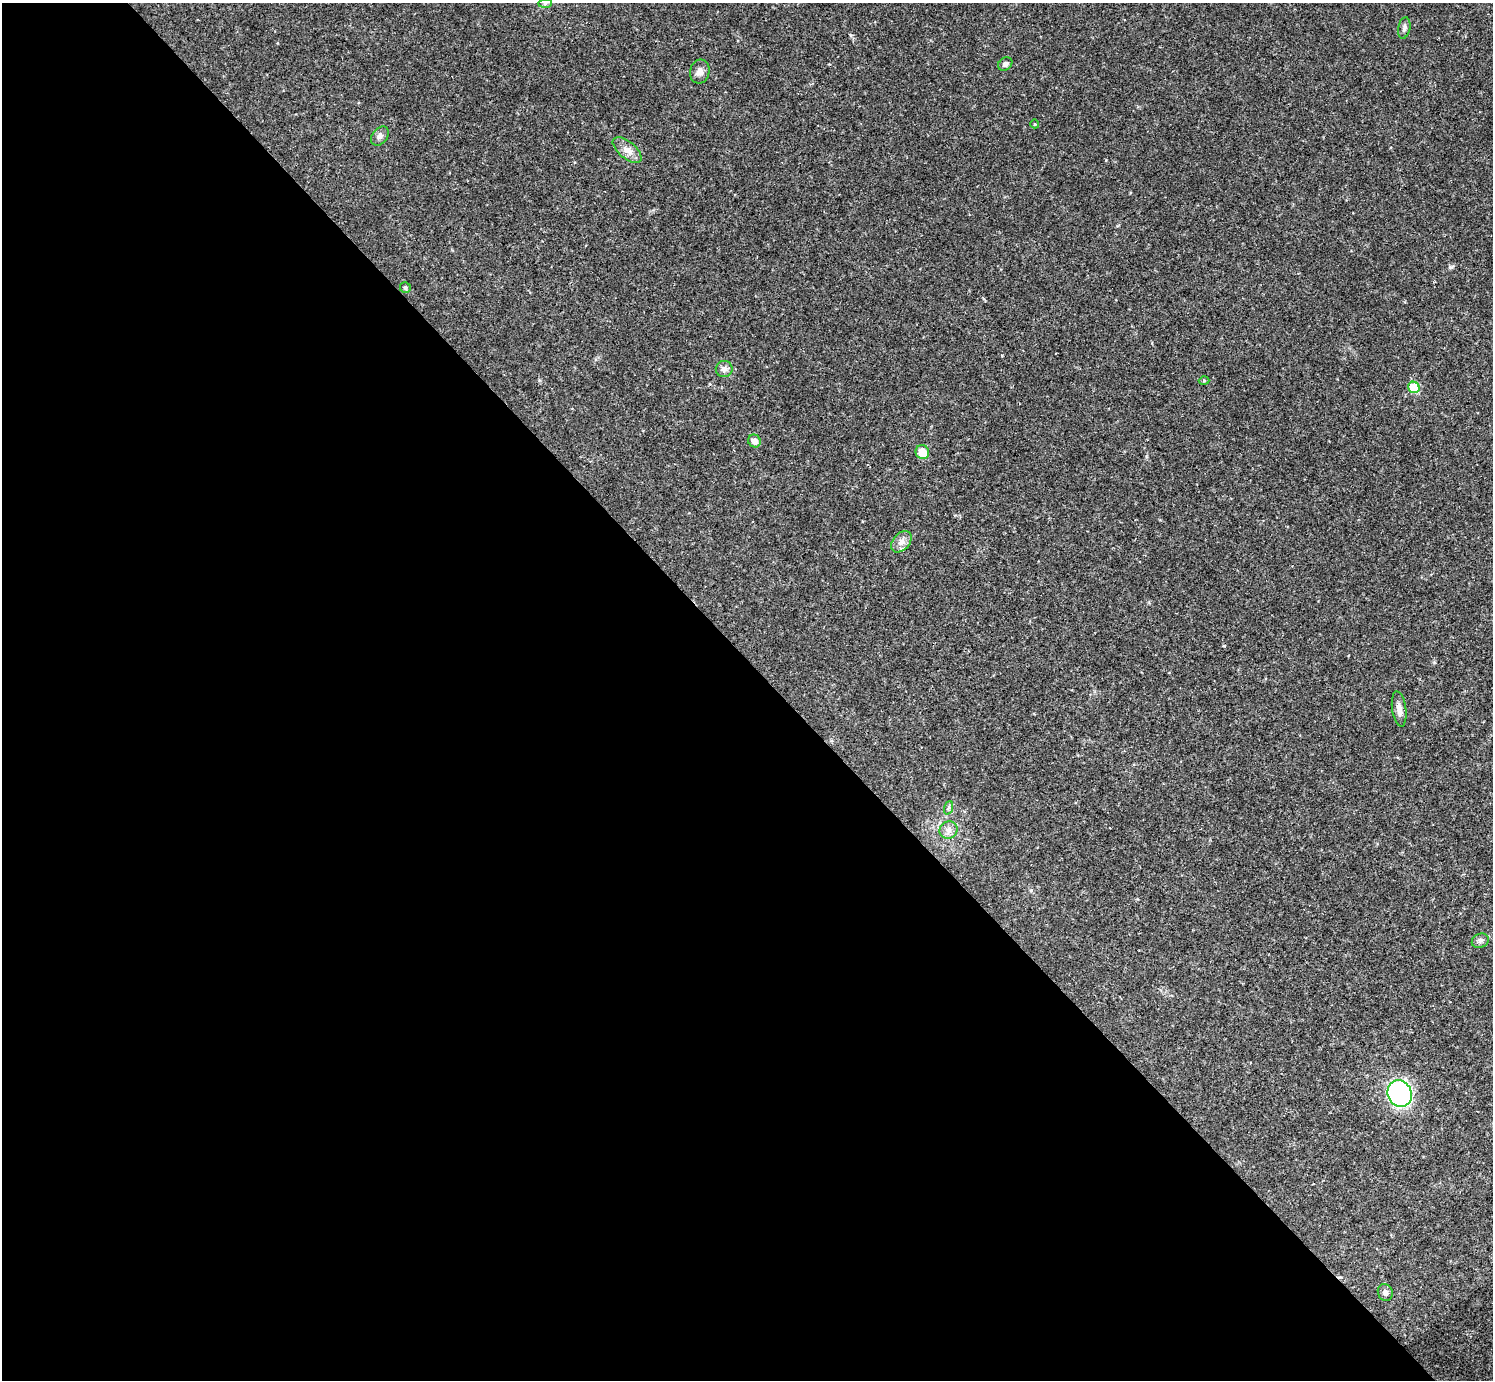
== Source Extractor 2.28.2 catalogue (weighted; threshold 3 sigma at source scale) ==
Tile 9 of 4 x 4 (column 1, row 3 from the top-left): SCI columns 1-1491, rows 1673-3050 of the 5963 x 5960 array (HDU 1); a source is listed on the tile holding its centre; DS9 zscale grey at full resolution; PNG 1495 x 1382 px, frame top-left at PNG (2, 3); each listed source drawn as its Kron ellipse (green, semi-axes under 4 px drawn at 4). Shown black and unused: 52% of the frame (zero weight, under 2 of 3 exposures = <1% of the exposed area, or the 3 px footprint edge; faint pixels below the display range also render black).
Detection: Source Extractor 2.28.2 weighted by HDU 2 'WHT'; one run over the whole footprint, this tile lists its part. Background 0.0325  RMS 0.005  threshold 0.0225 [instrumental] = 3 sigma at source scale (4.5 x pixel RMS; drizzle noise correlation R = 1.50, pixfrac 1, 0.05/0.05 arcsec/px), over >= 5 px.
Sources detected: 21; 1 cosmic-ray / hot-pixel residue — neither listed nor drawn; the other 20 listed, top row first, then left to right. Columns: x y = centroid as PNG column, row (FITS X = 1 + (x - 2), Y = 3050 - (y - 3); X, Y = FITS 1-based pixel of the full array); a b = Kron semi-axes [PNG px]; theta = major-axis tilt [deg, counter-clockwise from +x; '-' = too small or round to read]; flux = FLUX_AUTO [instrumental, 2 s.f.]
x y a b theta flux
545 4 7 4 1 0.97
1404 28 11 6 79 1.7
1005 64 8 6 37 1.4
700 71 12 9 75 2.9
1035 124 4 3 - 0.35
380 136 10 7 51 2
627 150 17 8 -39 4.2
405 288 5 5 - 1.1
724 369 8 8 - 2.2
1204 381 5 3 - 0.48
1414 387 6 5 - 16
754 441 7 6 - 3.5
922 452 7 6 - 8.7
901 542 12 8 48 3.3
1399 709 18 7 -82 3.4
948 808 7 4 70 0.93
949 830 9 8 - 2.6
1480 941 9 7 24 1.6
1400 1094 14 12 -65 91
1385 1292 9 7 -69 1.7
Unlisted compact peaks at least as high as the median listed source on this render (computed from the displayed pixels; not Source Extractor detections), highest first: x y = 1450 267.